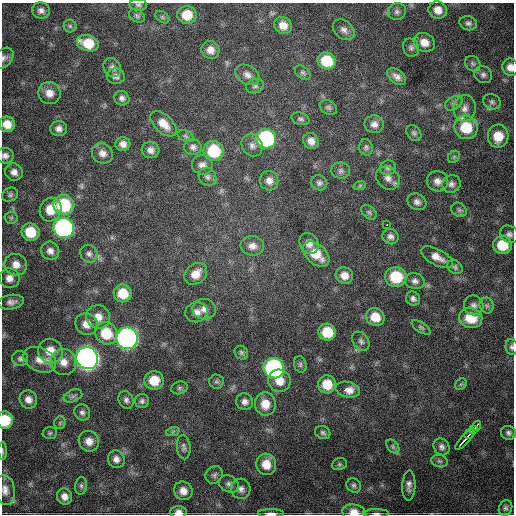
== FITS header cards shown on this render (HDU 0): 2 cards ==
NAXIS1  =                  512
NAXIS2  =                  512

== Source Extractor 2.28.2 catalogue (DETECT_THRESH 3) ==
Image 512 x 512 px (HDU 0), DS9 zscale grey, 1 PNG px = 1 image px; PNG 516 x 516 px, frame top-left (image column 1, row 512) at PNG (2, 3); each listed source drawn as its Kron ellipse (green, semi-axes under 4 px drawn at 4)
Background 2410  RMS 48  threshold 145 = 3 sigma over >= 5 px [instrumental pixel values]
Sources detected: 161; all 161 listed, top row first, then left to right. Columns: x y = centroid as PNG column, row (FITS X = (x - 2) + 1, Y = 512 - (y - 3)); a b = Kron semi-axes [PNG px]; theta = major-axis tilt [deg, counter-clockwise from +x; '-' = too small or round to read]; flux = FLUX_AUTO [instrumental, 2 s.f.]
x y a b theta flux
138 5 8 6 -3 7.9e+03
438 10 9 8 - 3.1e+04
41 11 9 8 - 1.5e+04
397 12 9 8 - 1.3e+04
187 15 9 9 - 6.9e+04
137 16 8 6 -31 7.6e+03
162 17 8 5 -37 6.3e+03
468 23 9 7 -17 1.1e+04
283 25 9 8 - 3.3e+04
70 26 6 6 - 7.0e+03
344 30 12 9 -41 1.8e+04
424 42 11 9 -26 3.6e+04
88 43 11 8 -16 7.5e+04
411 48 9 7 -64 1.1e+04
210 50 9 8 - 2.5e+04
4 58 11 8 49 1.3e+04
327 61 9 8 - 1.1e+05
473 64 8 7 - 9.1e+03
112 67 10 8 -55 1.4e+04
510 67 9 7 -72 2.5e+04
303 73 9 6 -38 7.7e+03
247 75 13 9 -31 2.2e+04
483 75 9 8 - 1.2e+04
116 76 9 8 - 1.4e+04
397 77 11 6 -39 1.8e+04
255 86 9 7 19 9.9e+03
49 93 11 11 - 3.1e+04
122 98 8 7 - 1.2e+04
492 102 9 7 -27 1.1e+04
454 103 9 6 30 1.1e+04
328 107 9 6 -32 8.9e+03
465 108 13 11 79 2.8e+04
300 119 9 6 -16 8.3e+03
7 124 8 7 - 4.0e+04
164 124 16 9 -42 4.1e+04
374 124 9 9 - 1.8e+04
466 127 12 11 - 1.2e+05
59 129 8 7 - 1.7e+04
414 133 8 6 -52 8.5e+03
185 136 8 5 -28 6.7e+03
498 136 11 10 - 6.5e+04
266 139 10 9 - 4.3e+05
311 141 8 7 - 2.3e+04
123 144 7 7 - 1.8e+04
252 145 11 10 - 1.8e+04
193 147 9 8 - 1.4e+04
366 147 8 7 - 8.4e+03
150 150 9 8 - 1.8e+04
214 151 10 10 - 1.5e+05
102 153 11 9 -32 2.3e+04
5 156 8 7 - 1.4e+04
454 157 7 5 45 5.7e+03
202 165 10 9 - 1.8e+04
388 168 8 7 - 9.6e+03
341 171 9 8 - 1.1e+04
14 172 9 8 - 1.9e+04
207 177 9 8 - 1.2e+04
388 178 13 10 -43 2.1e+04
269 181 9 9 - 2.0e+04
437 181 10 10 - 2.2e+04
319 183 8 7 - 1.0e+04
451 184 9 8 - 1.4e+04
360 185 6 4 19 4.9e+03
10 195 8 7 - 8.1e+03
417 202 10 8 -28 1.4e+04
64 205 10 10 - 2.0e+05
50 210 12 10 62 5.4e+04
459 210 8 6 -36 8.3e+03
369 212 9 6 -38 7.2e+03
11 218 6 6 - 7.3e+03
387 225 3 2 - 3.7e+03
64 228 10 10 - 8.7e+05
30 232 9 8 - 8.4e+04
509 234 10 8 -36 1.3e+04
391 237 8 7 - 1.4e+04
309 243 11 9 -56 2.2e+04
502 245 9 9 - 9.0e+04
252 246 12 9 -7 2.3e+04
50 251 9 9 - 1.8e+04
89 254 9 8 - 1.3e+04
316 254 15 9 -41 7.4e+04
437 257 17 8 -27 3.2e+04
16 265 11 10 - 3.1e+04
455 267 8 6 -39 8.2e+03
196 274 12 9 39 3.7e+04
344 275 9 8 - 2.9e+04
396 277 11 10 - 1.3e+05
9 278 10 10 - 2.5e+04
415 281 10 8 -13 1.4e+04
123 293 9 8 - 7.5e+04
413 299 7 6 - 1.1e+04
11 302 13 7 9 1.6e+04
474 305 10 9 - 1.5e+04
487 305 8 7 - 8.6e+03
204 309 11 10 - 2.3e+04
197 312 11 10 - 2.2e+04
98 317 12 11 - 3.7e+04
375 317 9 8 - 5.5e+04
471 318 12 10 -18 8.5e+04
87 324 11 10 - 3.5e+04
421 327 10 5 -34 7.9e+03
327 332 9 8 - 8.6e+04
106 333 12 10 -43 1.0e+05
127 338 11 10 - 1.4e+06
361 341 10 7 -54 1.1e+04
512 347 8 6 -83 8.1e+03
50 351 13 12 - 5.5e+04
241 353 7 6 - 7.7e+03
20 358 8 7 - 9.6e+03
87 358 11 10 - 2.4e+06
40 360 17 12 -25 4.2e+04
64 362 13 12 - 3.5e+04
300 364 8 6 -77 7.8e+03
274 368 10 10 - 6.7e+05
154 380 9 9 - 6.5e+04
216 381 7 7 - 7.5e+03
279 381 11 11 - 4.3e+04
327 384 9 9 - 6.4e+04
461 384 6 5 - 5.6e+03
179 388 8 6 17 8.0e+03
348 390 12 7 -12 3.5e+04
73 396 10 6 23 1.0e+04
28 399 9 8 - 2.2e+04
126 400 9 7 -64 1.2e+04
142 401 7 7 - 9.3e+03
245 402 8 8 - 1.6e+04
265 404 12 10 -83 4.5e+04
82 412 8 7 - 1.1e+04
5 420 9 7 88 8.5e+04
60 423 6 5 - 6.0e+03
476 426 5 2 - 1.1e+04
473 429 4 3 - 8.5e+03
173 431 7 4 19 5.3e+03
50 433 7 6 - 6.7e+03
323 433 8 6 -25 8.0e+03
470 433 6 3 49 2.1e+04
509 433 7 7 - 1.1e+04
465 439 13 2 48 2.9e+04
89 441 10 10 - 2.9e+04
393 446 8 5 -50 7.4e+03
184 447 12 6 -85 1.1e+04
442 447 9 7 -53 1.3e+04
2 451 9 3 -89 4.8e+03
116 459 9 8 - 1.7e+04
439 461 8 6 -16 7.7e+03
266 464 11 10 - 4.6e+04
339 464 7 6 - 6.8e+03
214 475 9 8 - 1.0e+04
229 484 10 8 -26 1.2e+04
354 485 7 7 - 8.5e+03
409 485 15 6 88 1.8e+04
81 486 9 6 83 8.9e+03
241 489 10 9 - 1.8e+04
5 490 15 9 -81 2.5e+04
183 491 9 9 - 2.7e+04
64 496 8 7 - 2.0e+04
505 508 8 6 67 8.9e+03
178 512 8 6 -1 1.9e+04
354 512 12 7 -8 3.5e+04
271 513 13 3 -1 1.3e+04
376 513 12 3 1 8.5e+03
At the frame edge (FLAGS 8, measured only in part): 14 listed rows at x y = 138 5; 4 58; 510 67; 7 124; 5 156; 512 347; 5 420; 2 451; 409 485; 5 490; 178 512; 354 512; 271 513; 376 513